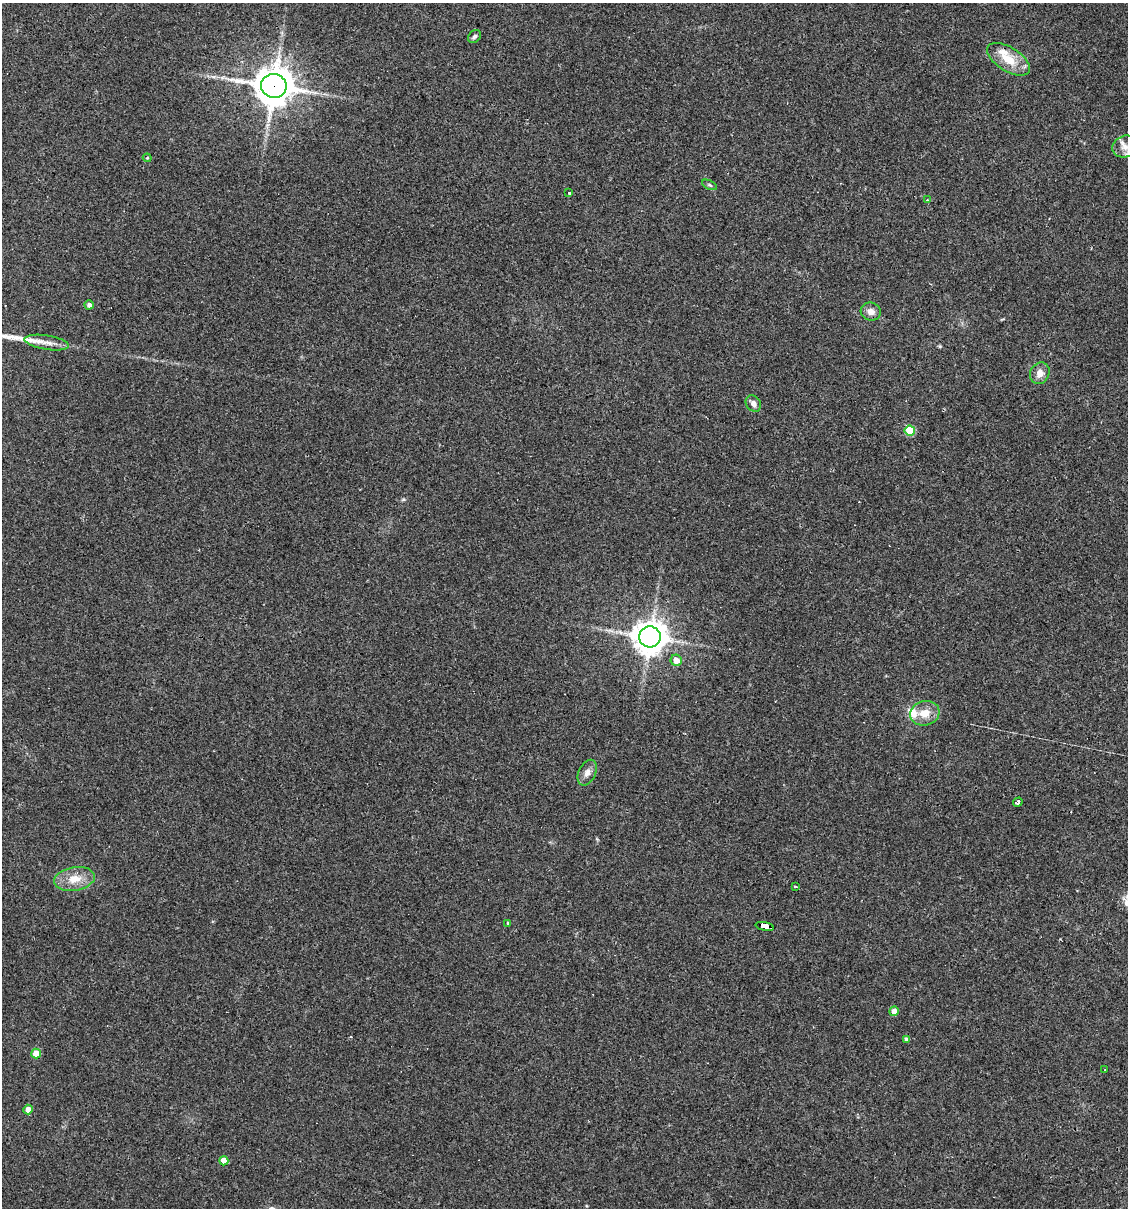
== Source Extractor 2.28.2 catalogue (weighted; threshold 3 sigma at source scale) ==
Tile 6 of 4 x 4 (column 2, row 2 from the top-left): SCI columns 1239-2364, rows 2413-3618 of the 4845 x 4824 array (HDU 1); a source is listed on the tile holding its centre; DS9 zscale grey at full resolution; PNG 1130 x 1210 px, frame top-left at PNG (2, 3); each listed source drawn as its Kron ellipse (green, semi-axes under 4 px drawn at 4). Shown black and unused: <1% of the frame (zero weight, under 3 of 4 exposures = <1% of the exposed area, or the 3 px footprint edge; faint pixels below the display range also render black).
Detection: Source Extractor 2.28.2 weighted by HDU 2 'WHT'; one run over the whole footprint, this tile lists its part. Background 0.0911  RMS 0.0055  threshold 0.0247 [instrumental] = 3 sigma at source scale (4.5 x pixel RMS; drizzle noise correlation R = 1.50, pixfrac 1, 0.05/0.05 arcsec/px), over >= 5 px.
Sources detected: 38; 5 cosmic-ray / hot-pixel residue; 1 long thin detection or spike segment (spike, bleed or trail) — neither listed nor drawn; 3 inside a brighter listed object's ellipse — not listed separately; the other 29 listed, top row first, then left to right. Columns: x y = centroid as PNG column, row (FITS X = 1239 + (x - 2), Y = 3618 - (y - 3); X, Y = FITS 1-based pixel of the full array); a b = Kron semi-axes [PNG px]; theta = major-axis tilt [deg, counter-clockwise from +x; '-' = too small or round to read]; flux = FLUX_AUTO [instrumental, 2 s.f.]
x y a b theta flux
475 36 7 5 44 1.2
1009 59 24 12 -32 12
274 86 13 12 - 1300
1125 146 13 10 17 4.9
147 158 4 4 - 0.61
710 185 8 4 -27 0.91
568 193 3 3 - 19
927 200 3 2 - 0.66
89 305 4 4 - 1.7
871 312 10 9 - 3.5
47 343 22 7 -9 6
1040 373 11 9 62 4.3
753 404 9 7 -54 2.7
910 431 5 5 - 23
650 637 11 10 - 870
676 660 6 5 - 5.7
925 713 15 12 16 8.3
587 773 14 8 64 3.4
1018 802 5 3 - 1.5
74 879 20 12 9 9
795 887 3 3 - 1.5
508 923 4 4 - 0.64
765 926 9 4 -12 180
894 1011 5 4 - 4.4
907 1039 4 4 - 1.7
36 1054 5 5 - 8.9
1105 1070 2 2 - 0.32
28 1109 5 5 - 4
224 1161 4 4 - 7.3
Overlapping masked pixels (flux is a lower limit): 2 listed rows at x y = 274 86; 765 926